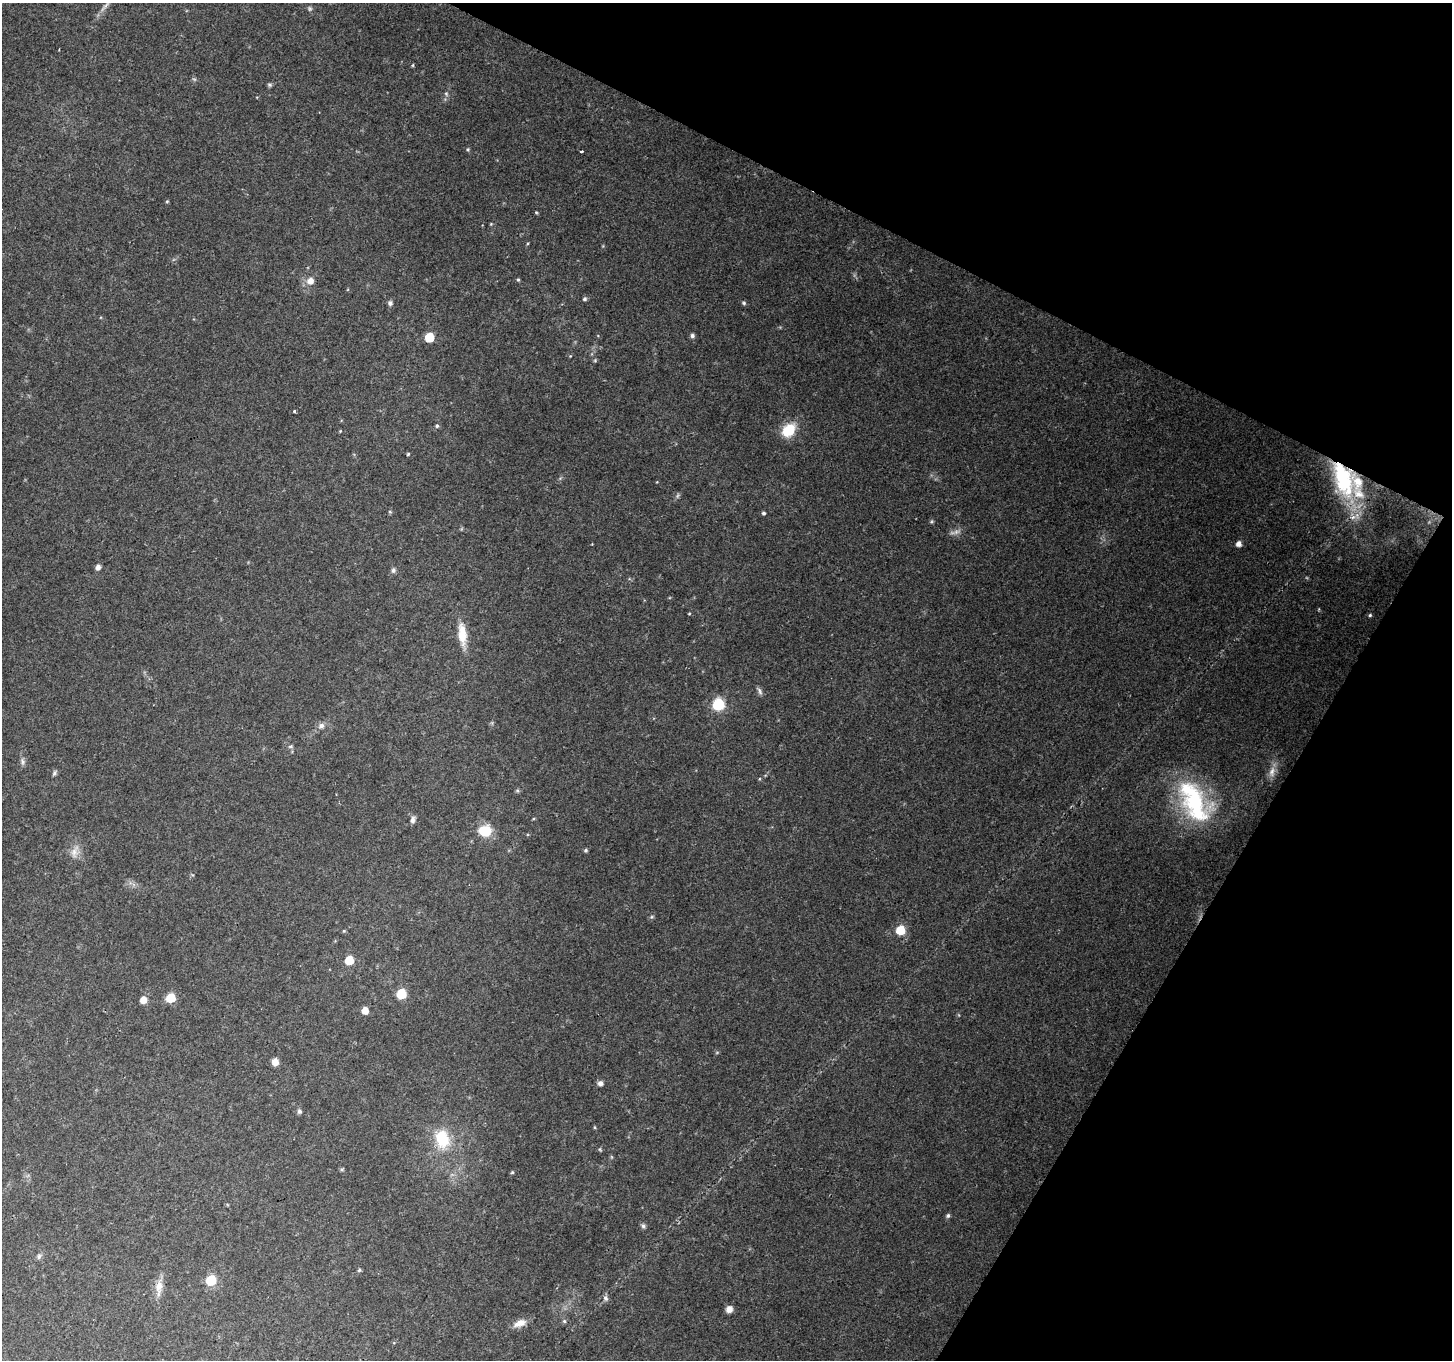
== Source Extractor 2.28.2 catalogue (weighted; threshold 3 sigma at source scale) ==
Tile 8 of 4 x 4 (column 4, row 2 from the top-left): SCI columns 4351-5800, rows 2916-4273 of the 5807 x 5895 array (HDU 1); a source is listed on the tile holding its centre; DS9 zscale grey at full resolution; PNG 1454 x 1362 px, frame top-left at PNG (2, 3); no overlay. Shown black and unused: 24% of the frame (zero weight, under 2 of 3 exposures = <1% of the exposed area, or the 3 px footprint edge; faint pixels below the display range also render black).
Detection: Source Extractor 2.28.2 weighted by HDU 2 'WHT'; one run over the whole footprint, this tile lists its part. Background 0.129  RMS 0.0074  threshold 0.0333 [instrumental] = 3 sigma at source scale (4.5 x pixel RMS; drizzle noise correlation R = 1.50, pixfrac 1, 0.0396/0.0396 arcsec/px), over >= 5 px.
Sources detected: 72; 3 too faint to see at this stretch — not listed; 3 inside a brighter listed object's ellipse — not listed separately; the other 66 listed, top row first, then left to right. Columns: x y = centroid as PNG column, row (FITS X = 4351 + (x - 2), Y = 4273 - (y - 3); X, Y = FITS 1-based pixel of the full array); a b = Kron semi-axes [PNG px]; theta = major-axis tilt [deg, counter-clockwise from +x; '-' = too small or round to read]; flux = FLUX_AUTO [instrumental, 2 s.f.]
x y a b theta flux
106 5 12 4 44 2.5
310 8 6 5 - 1.3
413 65 5 3 - 0.74
269 85 7 5 -21 1.1
446 94 6 5 - 1.3
468 149 5 3 - 0.78
581 151 3 3 - 2.3
167 201 5 3 - 0.68
536 212 5 3 - 0.7
491 224 4 4 - 0.62
518 280 5 4 - 0.9
310 281 9 8 - 5.3
584 299 5 4 - 1.5
390 303 7 6 - 1.8
744 303 6 5 - 1.2
692 336 5 5 - 1.7
429 337 6 6 - 27
595 360 5 4 - 0.9
294 411 3 3 - 1.6
437 426 5 5 - 1.2
789 430 15 11 45 21
340 431 4 4 - 0.55
408 454 3 3 - 1
1343 479 54 26 -72 86
764 513 5 4 - 1.2
1239 544 5 5 - 4.3
98 567 6 5 - 2.9
393 570 8 6 75 1.9
689 614 4 3 - 0.55
1370 615 5 4 - 1.1
462 634 27 10 -84 14
759 691 11 5 -63 2.1
718 705 6 6 - 82
321 725 10 7 24 3.2
290 746 6 4 1 1.2
23 761 10 6 -71 2.2
1272 772 16 8 78 5.2
54 773 8 4 65 1.4
1194 801 57 30 -71 83
413 820 10 6 79 2.6
484 831 12 10 10 20
586 850 5 5 - 1.2
74 853 14 10 -85 6.1
900 930 6 5 - 33
344 931 4 4 - 0.74
349 960 6 6 - 20
401 994 6 6 - 35
171 998 6 6 - 29
143 1000 6 6 - 6.6
365 1010 5 5 - 7.2
275 1062 7 6 - 5.4
600 1083 5 5 - 3
299 1111 7 6 - 1.7
442 1139 24 17 -72 26
600 1149 5 4 - 0.88
512 1172 5 4 - 0.8
948 1216 5 5 - 1.5
643 1226 6 6 - 1.9
39 1256 8 6 75 1.8
359 1270 5 4 - 1.1
211 1280 6 6 - 35
159 1287 21 9 84 7.8
605 1298 8 6 -46 2.2
729 1309 7 6 - 4.7
564 1321 6 5 - 1.2
520 1323 18 9 22 6.6
Overlapping masked pixels (flux is a lower limit): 1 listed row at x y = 1343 479